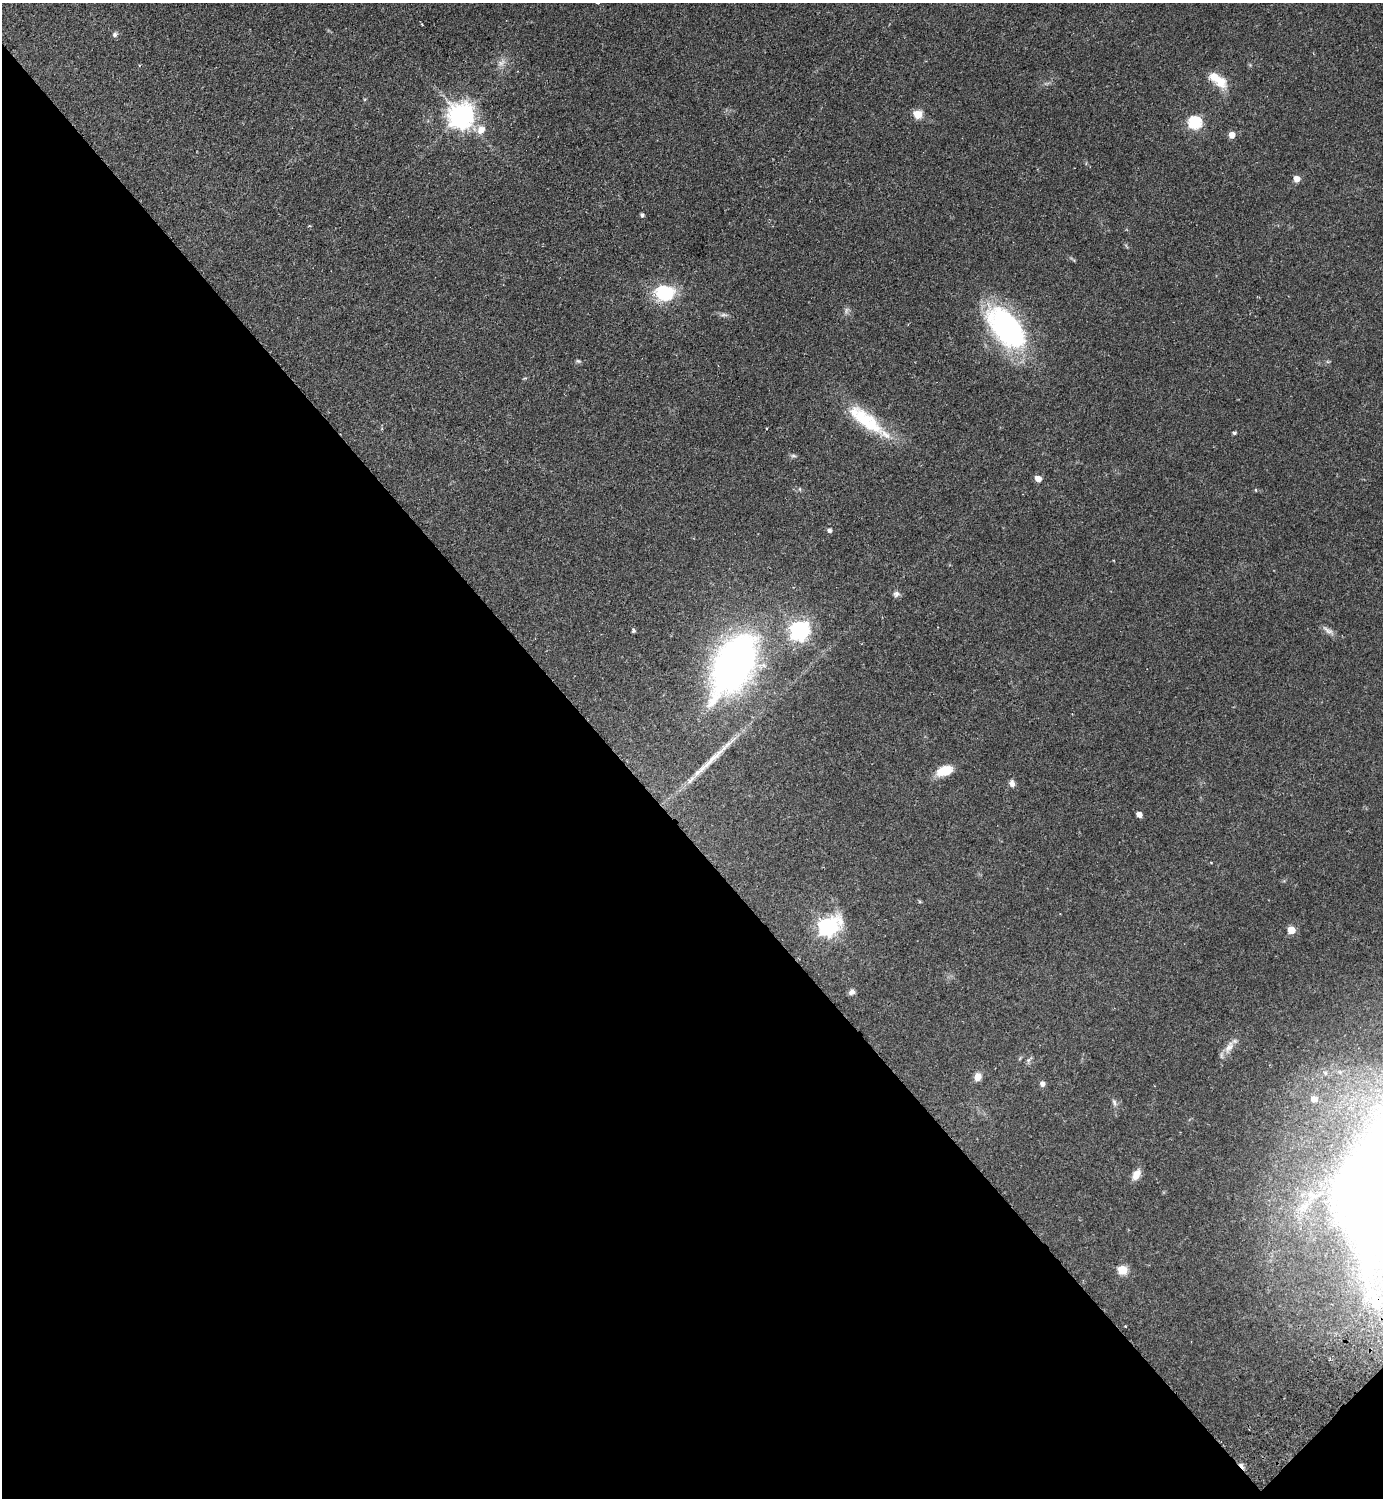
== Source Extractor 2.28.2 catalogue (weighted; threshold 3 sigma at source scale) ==
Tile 14 of 4 x 4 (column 2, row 4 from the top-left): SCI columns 1724-3104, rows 45-1540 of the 6069 x 6073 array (HDU 1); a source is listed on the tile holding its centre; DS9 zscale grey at full resolution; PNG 1385 x 1500 px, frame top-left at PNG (2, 3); no overlay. Shown black and unused: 45% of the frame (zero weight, under 2 of 3 exposures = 3% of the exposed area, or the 3 px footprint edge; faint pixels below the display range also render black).
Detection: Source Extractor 2.28.2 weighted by HDU 2 'WHT'; one run over the whole footprint, this tile lists its part. Background 0.142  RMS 0.0068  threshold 0.0305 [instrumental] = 3 sigma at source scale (4.5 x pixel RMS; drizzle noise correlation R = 1.50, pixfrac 1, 0.05/0.05 arcsec/px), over >= 5 px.
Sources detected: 47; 2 cosmic-ray / hot-pixel residue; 1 long thin detection or spike segment (spike, bleed or trail) — not listed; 2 inside a brighter listed object's ellipse — not listed separately; the other 42 listed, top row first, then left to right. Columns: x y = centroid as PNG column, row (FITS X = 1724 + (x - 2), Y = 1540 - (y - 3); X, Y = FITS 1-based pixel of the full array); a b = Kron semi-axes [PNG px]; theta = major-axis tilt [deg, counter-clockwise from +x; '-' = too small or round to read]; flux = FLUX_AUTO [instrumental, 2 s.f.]
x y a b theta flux
115 35 6 6 - 1.7
501 63 12 6 34 3.3
1221 81 20 13 -60 11
917 114 9 8 - 7.9
461 116 8 8 - 660
1195 123 6 6 - 80
481 130 11 9 53 6.5
1232 135 5 5 - 7.1
1296 179 5 5 - 6.7
642 215 4 4 - 1.5
665 293 21 16 -6 32
846 310 10 3 69 1.3
724 315 11 4 -4 1.7
1007 327 47 26 -51 130
578 361 6 5 - 1
865 419 57 18 -38 37
1234 433 4 3 - 1.2
793 456 8 4 -8 1.2
1038 479 5 5 - 6.8
800 489 6 3 -71 0.71
1256 490 4 4 - 0.71
829 531 5 4 - 2
896 594 9 8 - 2.1
633 630 3 3 - 2.5
799 630 7 7 - 320
1328 630 17 6 -31 3.4
733 664 50 27 62 340
944 771 19 10 18 12
1012 783 10 7 -81 2.6
1139 814 5 4 - 4.7
827 927 8 7 - 300
1291 930 5 5 - 14
852 992 8 6 38 2.5
1229 1047 20 9 55 6.4
978 1077 9 8 - 5.1
1042 1084 8 7 - 2
1314 1099 7 7 - 5.5
1114 1102 9 5 -72 1.7
1136 1175 14 8 61 5.6
1303 1207 20 10 41 12
1122 1270 6 5 - 26
1377 1301 18 10 -63 9
Overlapping masked pixels (flux is a lower limit): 1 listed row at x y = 1377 1301